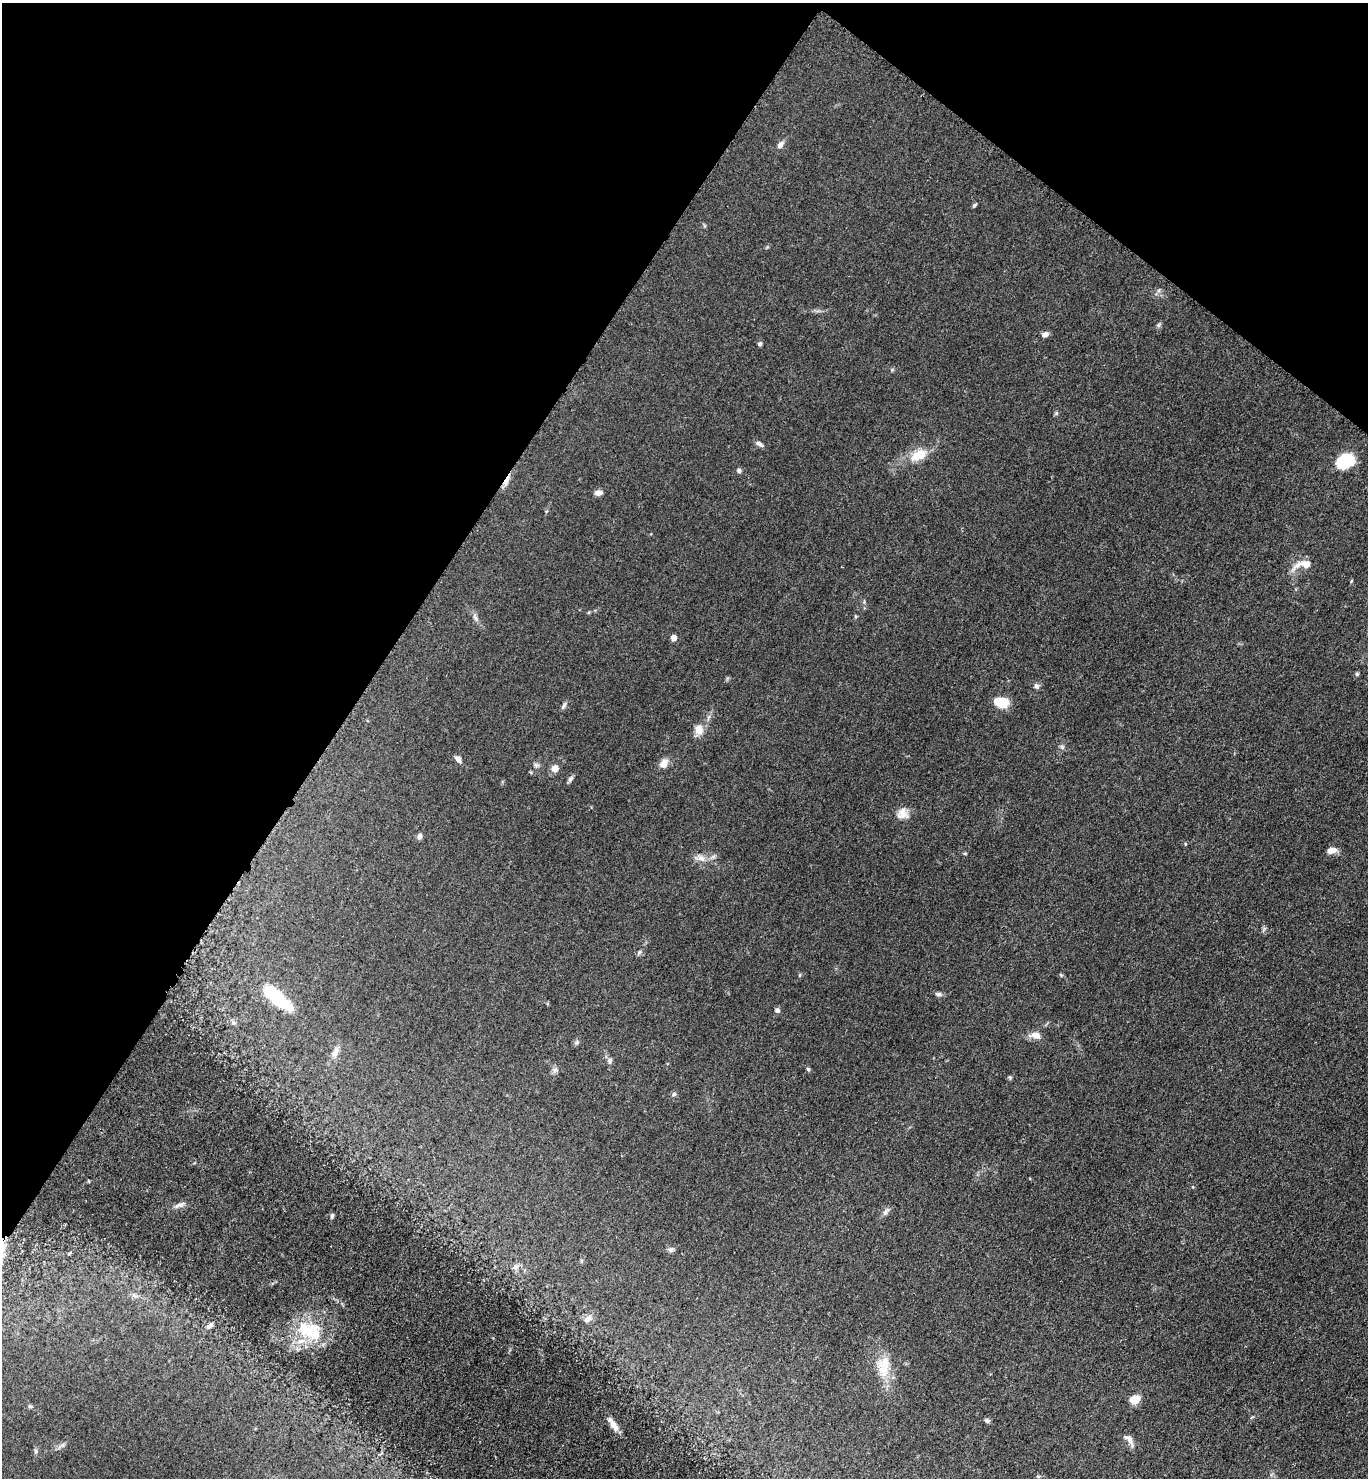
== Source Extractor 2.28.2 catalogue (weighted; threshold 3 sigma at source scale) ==
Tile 2 of 4 x 4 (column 2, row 1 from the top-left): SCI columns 1669-3034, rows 4439-5914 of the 5928 x 5924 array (HDU 1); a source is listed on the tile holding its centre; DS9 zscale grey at full resolution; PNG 1370 x 1480 px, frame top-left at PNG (2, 3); no overlay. Shown black and unused: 31% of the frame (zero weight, under 3 of 5 exposures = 1% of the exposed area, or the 3 px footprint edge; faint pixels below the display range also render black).
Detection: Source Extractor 2.28.2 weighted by HDU 2 'WHT'; one run over the whole footprint, this tile lists its part. Background 0.0496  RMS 0.0058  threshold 0.0261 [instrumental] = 3 sigma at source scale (4.5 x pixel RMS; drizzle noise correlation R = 1.50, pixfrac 1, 0.05/0.05 arcsec/px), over >= 5 px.
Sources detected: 62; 1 cosmic-ray / hot-pixel residue — not listed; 2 inside a brighter listed object's ellipse — not listed separately; the other 59 listed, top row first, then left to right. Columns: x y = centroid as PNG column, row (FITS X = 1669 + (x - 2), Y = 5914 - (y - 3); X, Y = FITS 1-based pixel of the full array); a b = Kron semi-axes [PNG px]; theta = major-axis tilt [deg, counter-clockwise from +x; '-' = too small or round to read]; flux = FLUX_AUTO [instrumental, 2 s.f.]
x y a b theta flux
780 145 9 6 54 2.6
974 205 7 4 36 0.83
1158 325 6 5 - 1
1045 334 9 6 12 2.2
760 344 5 4 - 1.4
1056 413 6 5 - 0.79
759 444 12 5 -31 1.8
918 455 25 14 26 11
1345 461 16 12 14 26
739 471 5 5 - 1.3
598 493 9 6 7 2.7
1306 564 15 10 -14 4.9
475 618 11 5 -56 1.8
673 638 4 4 - 4.6
1357 674 5 4 - 0.95
1036 686 7 6 - 1.6
1002 702 14 10 -5 13
564 705 9 5 68 1.4
699 730 13 10 -88 5.3
1062 747 6 5 - 1.1
458 759 8 5 -53 2.7
664 763 11 8 54 4.6
536 765 7 5 -46 1.3
555 768 8 8 - 3.6
570 779 8 5 58 1.6
902 814 15 14 - 5.6
420 836 8 6 81 1.6
1331 850 11 6 16 4
701 858 14 8 -35 3.6
639 953 7 4 44 1
1061 975 5 4 - 0.69
938 994 9 5 -10 1.4
278 998 42 14 -41 26
777 1010 6 6 - 1.5
233 1022 6 5 - 1.2
1036 1035 12 8 -7 4.5
576 1042 7 4 45 1
335 1052 15 7 63 3.7
610 1061 9 7 83 1.7
808 1069 5 5 - 0.8
555 1070 8 6 -12 1.8
1010 1077 5 5 - 0.73
674 1094 7 5 17 1.2
179 1205 15 4 19 2
886 1212 12 5 49 2
332 1216 6 4 70 0.99
671 1249 8 6 -4 1.6
516 1266 9 7 12 2.2
588 1319 12 7 39 2.6
209 1326 10 5 35 1.9
306 1331 29 22 -37 25
885 1362 30 16 -87 14
1135 1399 11 8 26 6.8
30 1406 6 4 6 0.84
987 1421 7 5 -40 1.2
614 1426 17 7 -57 5
1128 1439 15 8 -43 3.5
35 1451 8 4 89 1.1
1038 1476 6 3 -19 0.6